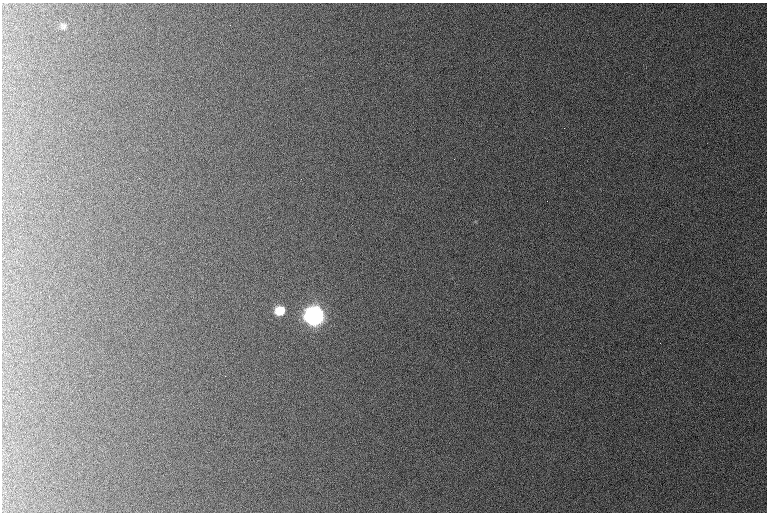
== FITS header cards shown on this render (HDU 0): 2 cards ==
NAXIS1  =                  765 /
NAXIS2  =                  510 /

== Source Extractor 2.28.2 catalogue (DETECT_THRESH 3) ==
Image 765 x 510 px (HDU 0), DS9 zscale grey, 1 PNG px = 1 image px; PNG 769 x 514 px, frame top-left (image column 1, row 510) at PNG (2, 3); no overlay
Background 1060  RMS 11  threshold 32.6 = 3 sigma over >= 5 px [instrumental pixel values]
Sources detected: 4; all 4 listed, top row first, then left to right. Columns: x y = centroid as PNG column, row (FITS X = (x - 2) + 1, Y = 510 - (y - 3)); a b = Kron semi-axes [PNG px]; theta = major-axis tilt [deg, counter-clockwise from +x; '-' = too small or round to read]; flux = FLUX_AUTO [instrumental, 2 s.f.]
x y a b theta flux
63 26 9 8 - 2400
280 311 8 7 - 24000
315 316 9 8 - 510000
660 343 2 2 - 400